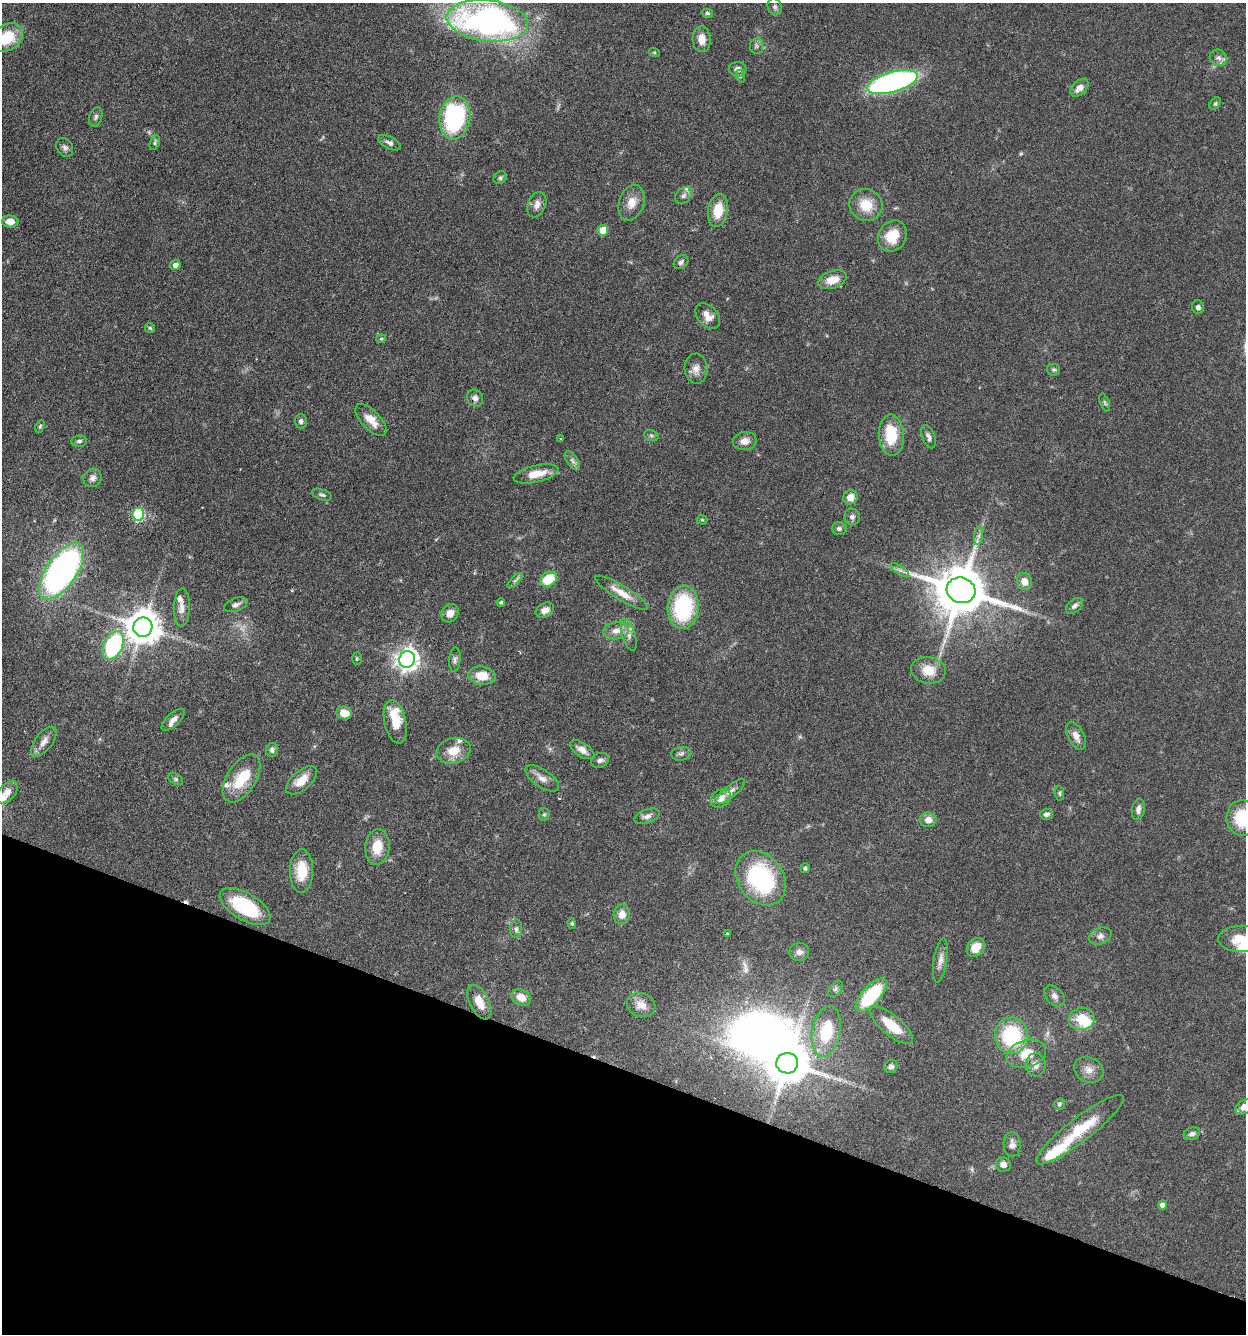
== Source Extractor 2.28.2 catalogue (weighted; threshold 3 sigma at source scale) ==
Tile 15 of 4 x 4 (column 3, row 4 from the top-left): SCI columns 2806-4049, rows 33-1364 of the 5510 x 5381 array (HDU 1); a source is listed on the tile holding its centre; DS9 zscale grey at full resolution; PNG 1248 x 1336 px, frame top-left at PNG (2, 3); each listed source drawn as its Kron ellipse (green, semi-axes under 4 px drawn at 4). Shown black and unused: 20% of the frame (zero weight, under 3 of 6 exposures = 4% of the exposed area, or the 3 px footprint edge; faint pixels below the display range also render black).
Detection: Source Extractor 2.28.2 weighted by HDU 2 'WHT'; one run over the whole footprint, this tile lists its part. Background 0.0651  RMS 0.0032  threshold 0.0132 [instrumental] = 3 sigma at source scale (4.09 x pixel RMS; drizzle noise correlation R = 1.36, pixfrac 0.8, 0.05/0.05 arcsec/px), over >= 5 px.
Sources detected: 154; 3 inside a brighter object's white glare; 2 cosmic-ray / hot-pixel residue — neither listed nor drawn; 9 inside a brighter listed object's ellipse — not listed separately; the other 140 listed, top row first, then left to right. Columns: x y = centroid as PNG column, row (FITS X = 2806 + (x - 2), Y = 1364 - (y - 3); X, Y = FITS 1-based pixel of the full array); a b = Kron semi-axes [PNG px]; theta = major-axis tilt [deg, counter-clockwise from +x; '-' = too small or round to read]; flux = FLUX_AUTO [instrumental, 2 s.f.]
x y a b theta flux
775 7 8 7 - 0.79
707 13 6 4 -13 0.5
487 21 41 20 -6 100
7 38 17 12 36 10
702 39 13 9 -87 2.9
756 46 8 6 84 0.81
654 52 5 3 - 0.32
1218 58 9 8 - 1.3
738 69 9 7 -3 1.4
740 76 6 4 -73 0.4
892 82 26 10 16 77
1079 88 10 7 43 2.1
1215 103 7 5 49 0.49
96 117 10 6 75 0.84
455 118 22 15 81 37
155 143 8 5 71 0.54
389 143 12 6 -27 1.2
65 147 10 8 -60 1.1
500 178 7 5 39 0.6
683 196 9 7 45 0.99
632 203 18 12 72 3.6
537 205 13 8 68 1.9
866 205 17 15 -34 6.4
718 210 16 10 80 6
10 221 8 6 -3 2.7
603 230 5 5 - 6.5
892 236 16 14 57 6.8
681 262 8 6 41 0.84
175 265 5 5 - 1.4
832 280 14 8 19 4.5
1198 307 7 6 - 0.85
708 316 15 10 -48 2.7
150 328 5 5 - 0.42
381 339 5 4 - 0.33
696 369 15 11 -87 2.3
1053 370 7 6 - 0.57
475 398 9 7 -54 1.3
1105 402 9 4 -69 0.59
371 420 20 9 -46 3.8
301 421 7 6 - 0.94
40 426 6 4 64 0.47
651 435 7 5 -18 0.59
891 435 20 12 -86 10
929 437 12 6 -69 1.2
561 439 3 3 - 0.52
79 441 7 6 - 0.81
745 441 12 9 8 2.4
572 461 11 5 -55 1
536 474 23 8 13 4.3
92 478 9 8 - 1.4
322 495 10 5 -20 0.67
851 497 7 7 - 2.9
138 514 6 6 - 26
852 517 8 7 - 0.97
702 520 5 5 - 0.34
839 529 7 6 - 0.8
979 536 9 4 82 0.95
900 570 11 4 -33 0.86
62 571 33 15 55 110
548 579 9 7 31 8.5
515 580 10 3 46 0.65
1024 581 9 7 -71 2.5
961 590 14 12 -16 1700
621 593 30 7 -32 3.9
501 602 4 3 - 0.43
236 605 12 6 19 1.1
1075 606 10 6 39 1.2
182 607 19 8 88 2.1
683 607 22 15 85 25
545 610 9 7 28 1.8
450 613 9 8 - 2.4
143 627 10 9 - 620
616 631 13 8 6 2.3
629 635 17 6 -73 1.8
113 646 15 9 65 29
357 659 6 5 - 0.39
407 659 8 8 - 200
455 659 12 5 84 0.91
928 670 17 13 -8 5.5
482 676 14 9 -5 5
344 713 7 6 - 4.1
173 720 14 6 43 1.8
395 722 22 11 -78 5.9
1076 736 15 8 -62 2.2
44 742 17 8 53 2.3
272 750 7 6 - 0.94
582 750 14 7 -33 2.1
453 751 17 12 14 5
681 754 10 6 7 0.88
600 760 9 7 22 1.1
241 778 27 14 58 9.5
542 778 19 9 -34 2.4
176 779 8 5 -27 0.53
302 780 19 9 41 4.5
7 792 13 8 48 1.9
730 792 18 6 40 1.7
1059 793 7 4 -85 0.46
721 798 11 8 32 2.6
1138 809 11 6 81 1.4
544 814 6 5 - 0.5
1046 814 6 5 - 1.1
647 816 13 6 20 1.4
1242 818 18 16 -89 13
928 820 8 7 - 2.2
377 847 18 12 85 5.9
805 868 5 4 - 0.72
302 871 22 11 89 6.9
761 878 29 22 -53 34
245 906 28 13 -31 20
622 914 10 8 80 2.6
572 923 5 4 - 0.34
516 929 9 6 81 0.84
727 934 3 3 - 0.55
1100 936 12 8 22 1.4
1242 939 24 13 0 6.4
976 947 10 8 51 4.3
799 952 10 9 - 1.3
940 960 22 6 81 2
835 989 9 5 49 0.79
871 995 20 9 48 19
1054 996 12 8 -47 1.4
521 997 10 7 -29 3.1
479 1002 19 9 -63 4.4
641 1005 14 12 -22 3
1082 1019 13 11 7 6.6
891 1025 26 10 -39 8.5
826 1031 26 14 79 13
1012 1036 18 16 -86 22
1026 1054 20 13 18 6.4
787 1063 11 10 - 1000
1036 1065 11 10 - 2.1
891 1067 7 6 - 1
1089 1070 15 12 -28 2.6
1059 1104 5 5 - 0.63
1244 1107 9 6 31 2.1
1080 1130 54 12 38 12
1192 1134 8 6 20 1
1012 1145 12 8 -88 1.6
1003 1164 7 7 - 1.7
1163 1205 4 4 - 1.8
Isophote crosses this tile's border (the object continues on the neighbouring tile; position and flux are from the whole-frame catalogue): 4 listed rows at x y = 7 38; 1242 818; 1242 939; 1244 1107